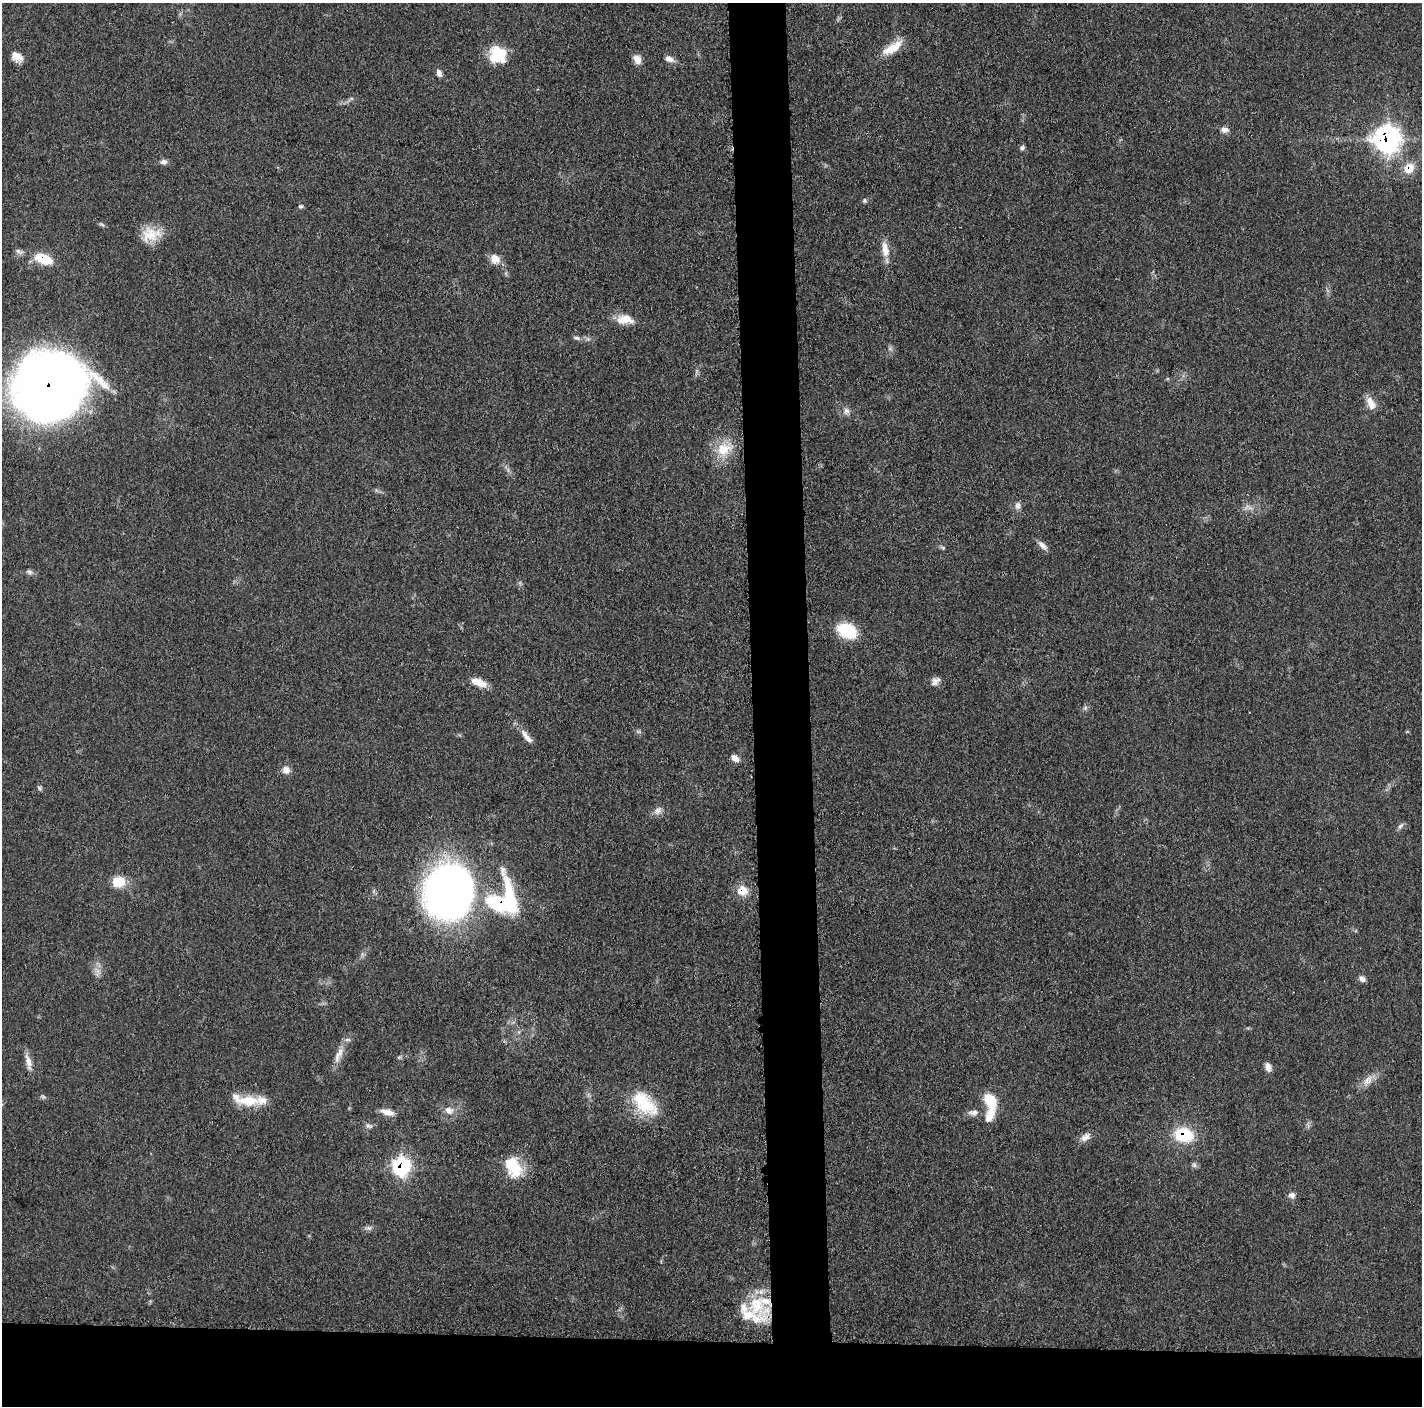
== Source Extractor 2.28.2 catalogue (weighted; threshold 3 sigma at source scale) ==
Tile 8 of 3 x 3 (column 2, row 3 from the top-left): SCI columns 1427-2846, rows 18-1421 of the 4272 x 4250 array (HDU 1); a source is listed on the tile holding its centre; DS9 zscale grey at full resolution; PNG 1424 x 1408 px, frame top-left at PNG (2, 3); no overlay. Shown black and unused: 9% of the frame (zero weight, under 3 of 5 exposures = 1% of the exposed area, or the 3 px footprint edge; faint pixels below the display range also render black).
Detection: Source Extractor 2.28.2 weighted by HDU 2 'WHT'; one run over the whole footprint, this tile lists its part. Background 0.0482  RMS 0.0054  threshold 0.0243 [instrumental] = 3 sigma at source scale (4.5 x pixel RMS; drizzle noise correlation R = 1.50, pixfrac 1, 0.05/0.05 arcsec/px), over >= 5 px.
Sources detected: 70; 1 inside a brighter object's white glare — not listed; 5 inside a brighter listed object's ellipse — not listed separately; the other 64 listed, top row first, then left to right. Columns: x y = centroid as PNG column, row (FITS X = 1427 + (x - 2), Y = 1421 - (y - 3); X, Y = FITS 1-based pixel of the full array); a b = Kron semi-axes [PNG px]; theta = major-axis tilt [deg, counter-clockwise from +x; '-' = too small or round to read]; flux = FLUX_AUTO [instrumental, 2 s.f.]
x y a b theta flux
892 48 30 11 31 10
498 55 20 19 - 17
17 57 14 9 -34 5.2
637 59 10 8 -58 4.8
669 59 11 7 -22 3.3
439 73 9 6 -66 2.4
1225 130 9 7 -7 2.5
1388 139 12 11 - 280
1022 148 7 5 27 1.2
164 162 9 6 0 2
1409 168 13 11 53 7.9
864 200 6 5 - 0.93
301 206 5 5 - 1.1
102 224 9 4 -31 1
151 234 27 18 9 12
885 249 23 9 -81 6.6
18 251 11 4 -40 1.6
43 259 18 10 -21 16
495 259 13 10 -41 5.7
625 319 24 11 -2 8
577 338 9 5 -11 1.5
588 339 7 4 -71 1
50 386 60 54 21 540
1371 403 17 10 -62 5.5
846 411 9 8 - 2.3
724 449 22 19 30 13
1018 506 9 7 87 2.2
1043 546 14 7 -42 3
29 572 10 6 -12 1.6
847 631 19 13 -25 24
935 681 13 7 44 3.1
479 682 18 8 -21 7.5
1085 708 7 6 - 1.3
526 737 23 7 -51 5
735 758 11 7 -36 3.2
286 770 10 9 - 3.7
39 788 7 5 -60 1.1
658 810 13 8 51 2.9
1400 826 10 5 48 1.5
118 882 16 13 7 9.7
449 891 45 41 76 400
742 891 13 13 - 7.2
499 903 34 19 -13 41
98 971 7 6 - 2.4
1362 979 7 6 - 2.5
338 1055 27 8 66 6
28 1062 23 7 -77 4.5
1268 1067 10 6 -77 3.3
1368 1080 16 11 40 5.3
248 1101 32 13 0 14
991 1101 17 11 -64 15
645 1104 38 21 -44 26
449 1111 13 10 -27 4.3
387 1112 17 7 -15 4.7
973 1112 14 8 1 3.3
369 1126 10 5 -24 1.6
1184 1135 20 15 -10 24
1085 1138 13 8 25 3.7
1194 1165 8 6 -28 1.4
401 1167 10 9 - 83
513 1167 25 16 -66 20
1292 1195 9 6 3 2.7
369 1228 8 5 7 1.6
756 1306 37 22 -46 25
Overlapping masked pixels (flux is a lower limit): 8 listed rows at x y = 1388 139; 1409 168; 43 259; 50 386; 742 891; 499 903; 1184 1135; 401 1167